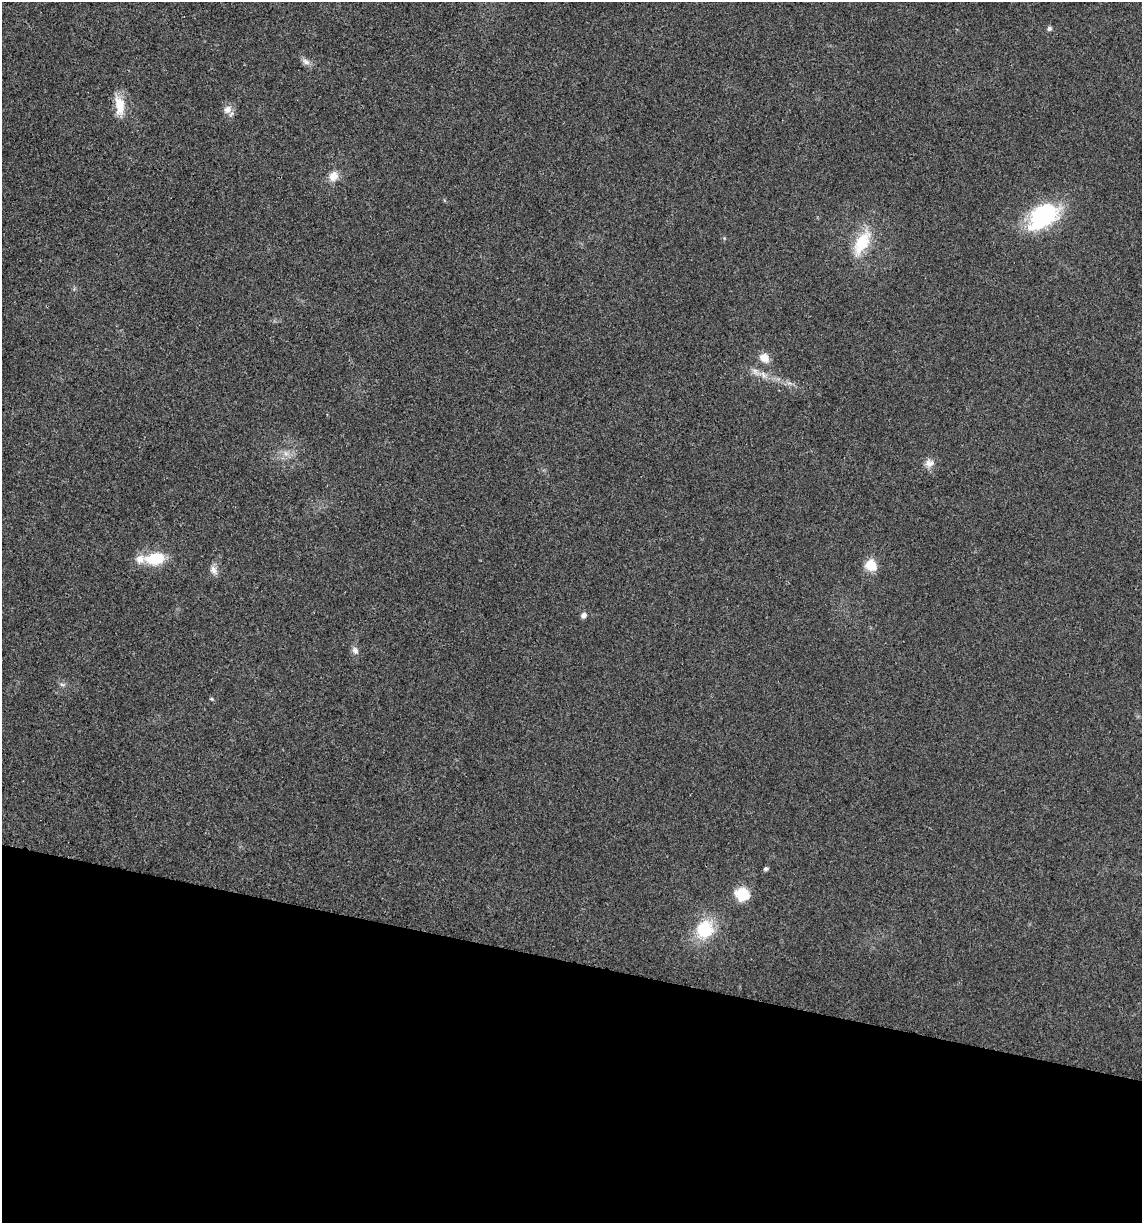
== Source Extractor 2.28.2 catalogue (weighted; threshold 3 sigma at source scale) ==
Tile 15 of 4 x 4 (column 3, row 4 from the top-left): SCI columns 2398-3537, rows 8-1228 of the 4914 x 4897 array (HDU 1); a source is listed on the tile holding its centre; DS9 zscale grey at full resolution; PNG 1144 x 1225 px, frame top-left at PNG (2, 2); no overlay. Shown black and unused: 21% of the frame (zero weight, under 3 of 4 exposures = <1% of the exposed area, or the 3 px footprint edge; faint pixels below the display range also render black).
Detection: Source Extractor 2.28.2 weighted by HDU 2 'WHT'; one run over the whole footprint, this tile lists its part. Background 0.0202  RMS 0.0059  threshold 0.0265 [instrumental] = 3 sigma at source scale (4.5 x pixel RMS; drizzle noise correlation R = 1.50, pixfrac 1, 0.05/0.05 arcsec/px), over >= 5 px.
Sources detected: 21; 1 inside a brighter listed object's ellipse — not listed separately; the other 20 listed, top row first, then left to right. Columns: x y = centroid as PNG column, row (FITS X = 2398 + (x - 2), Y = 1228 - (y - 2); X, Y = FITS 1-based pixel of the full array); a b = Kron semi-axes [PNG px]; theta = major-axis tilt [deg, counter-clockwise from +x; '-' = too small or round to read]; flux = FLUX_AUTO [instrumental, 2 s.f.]
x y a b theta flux
1049 29 6 6 - 1.4
306 62 11 7 -27 2.7
119 105 24 11 -83 11
227 110 12 10 49 4
333 176 12 10 59 5.8
1043 216 36 22 37 56
862 242 32 15 61 21
764 358 11 9 -41 6.2
286 454 8 6 -54 2.6
929 463 13 9 -1 3.8
155 559 21 13 8 19
871 565 12 11 - 10
213 570 12 8 -59 3.2
584 615 7 6 - 2.2
355 650 10 8 -63 2.6
62 685 7 4 -2 1.1
212 699 5 4 - 0.65
766 869 6 5 - 1.1
742 894 16 14 -25 12
704 929 21 19 60 24